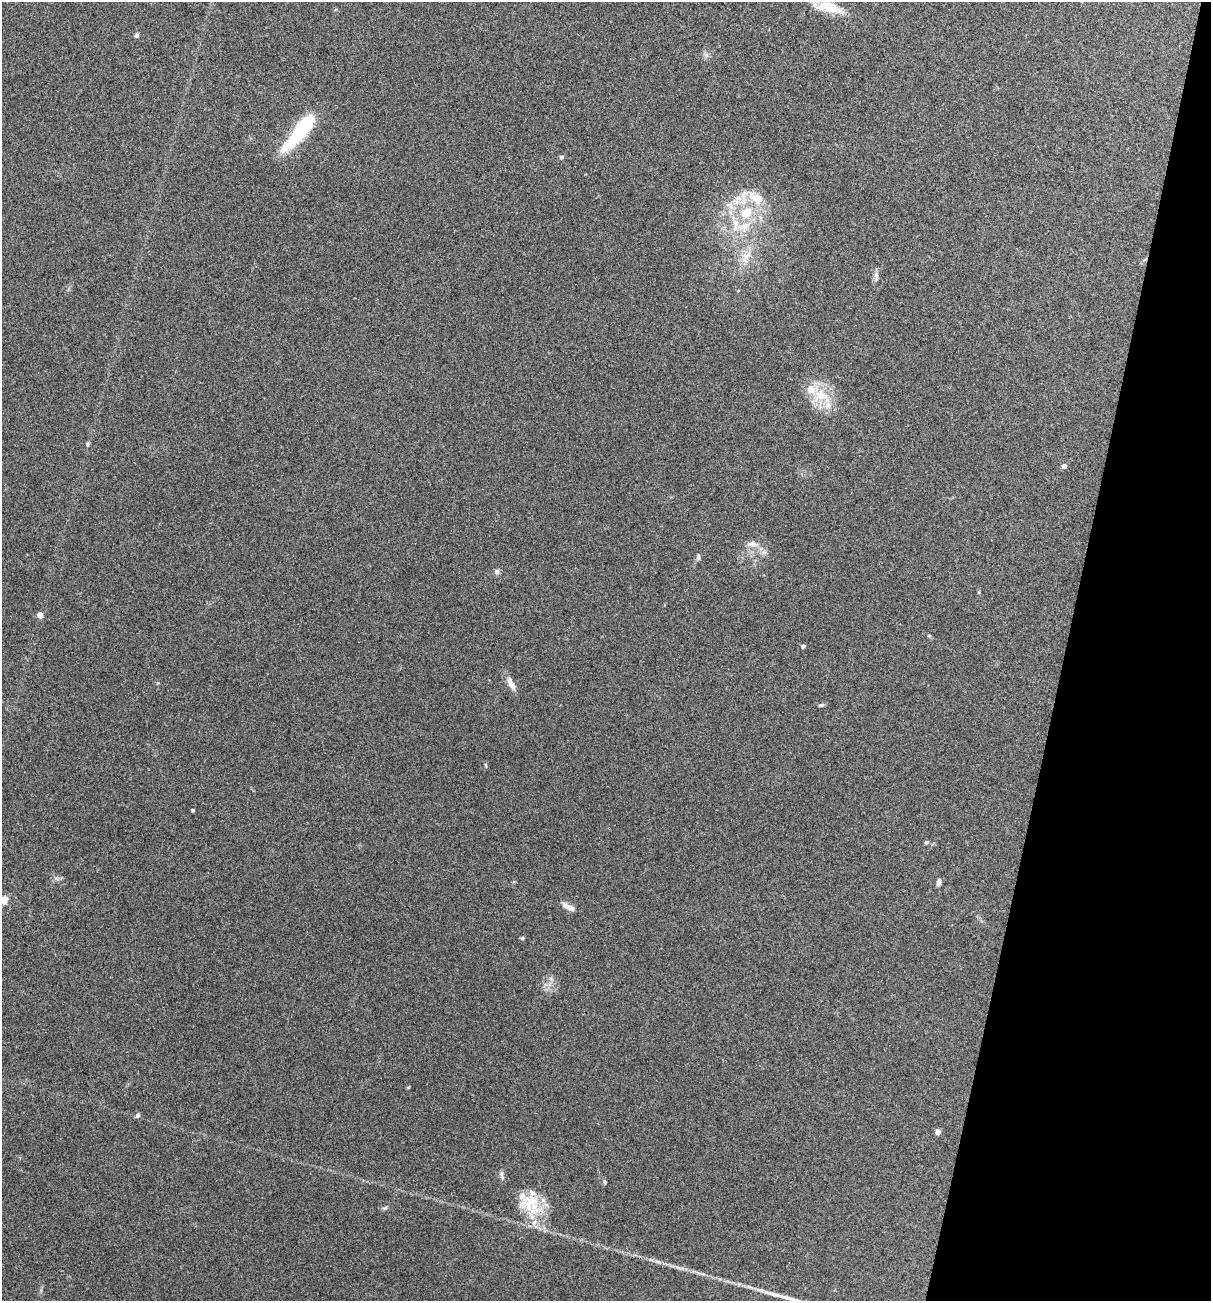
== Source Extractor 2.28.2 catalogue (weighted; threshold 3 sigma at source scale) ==
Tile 8 of 4 x 4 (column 4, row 2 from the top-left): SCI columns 3754-4962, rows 2600-3898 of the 5213 x 5200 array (HDU 1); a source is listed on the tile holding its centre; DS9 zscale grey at full resolution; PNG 1213 x 1303 px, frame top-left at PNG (2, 2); no overlay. Shown black and unused: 12% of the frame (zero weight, under 3 of 4 exposures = <1% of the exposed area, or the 3 px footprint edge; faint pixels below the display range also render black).
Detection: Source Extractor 2.28.2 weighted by HDU 2 'WHT'; one run over the whole footprint, this tile lists its part. Background 0.196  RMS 0.0078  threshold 0.0351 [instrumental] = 3 sigma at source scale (4.5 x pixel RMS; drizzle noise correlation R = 1.50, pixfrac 1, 0.05/0.05 arcsec/px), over >= 5 px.
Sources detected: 43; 8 inside a brighter listed object's ellipse — not listed separately; the other 35 listed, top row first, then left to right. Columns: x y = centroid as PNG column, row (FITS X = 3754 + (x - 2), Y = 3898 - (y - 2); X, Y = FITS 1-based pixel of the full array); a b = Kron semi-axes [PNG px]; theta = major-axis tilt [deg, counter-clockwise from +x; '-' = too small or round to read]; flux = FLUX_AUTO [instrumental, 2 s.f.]
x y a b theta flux
829 7 40 12 -16 19
136 35 6 5 - 2
706 55 8 6 -23 2.3
300 130 48 12 51 56
562 157 6 5 - 1.5
753 198 44 19 -10 29
744 227 21 13 27 17
746 256 16 11 41 10
876 276 14 5 -88 3.1
821 395 25 17 2 22
88 444 6 4 24 1.1
1064 466 4 4 - 4
752 544 17 8 -4 6
698 557 8 5 83 1.7
497 572 7 7 - 2.1
979 592 6 4 90 0.87
40 615 5 4 - 7.9
929 636 5 3 - 0.79
803 646 5 4 - 1.2
511 684 21 7 -63 5.8
821 705 8 4 15 1.4
486 765 6 4 -87 0.92
193 810 3 3 - 1.2
927 842 5 5 - 1.6
939 882 9 5 81 2.4
3 900 12 11 - 6.9
570 908 17 6 -34 5.8
522 938 5 5 - 0.97
138 1115 7 5 45 1.6
938 1132 4 4 - 6.8
502 1175 13 5 -78 2.5
605 1182 6 4 -72 1.1
530 1202 39 30 -83 34
385 1208 7 5 21 1.5
792 1299 44 6 -16 14
Isophote crosses this tile's border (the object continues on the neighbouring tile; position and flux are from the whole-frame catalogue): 3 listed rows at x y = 829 7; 3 900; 792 1299